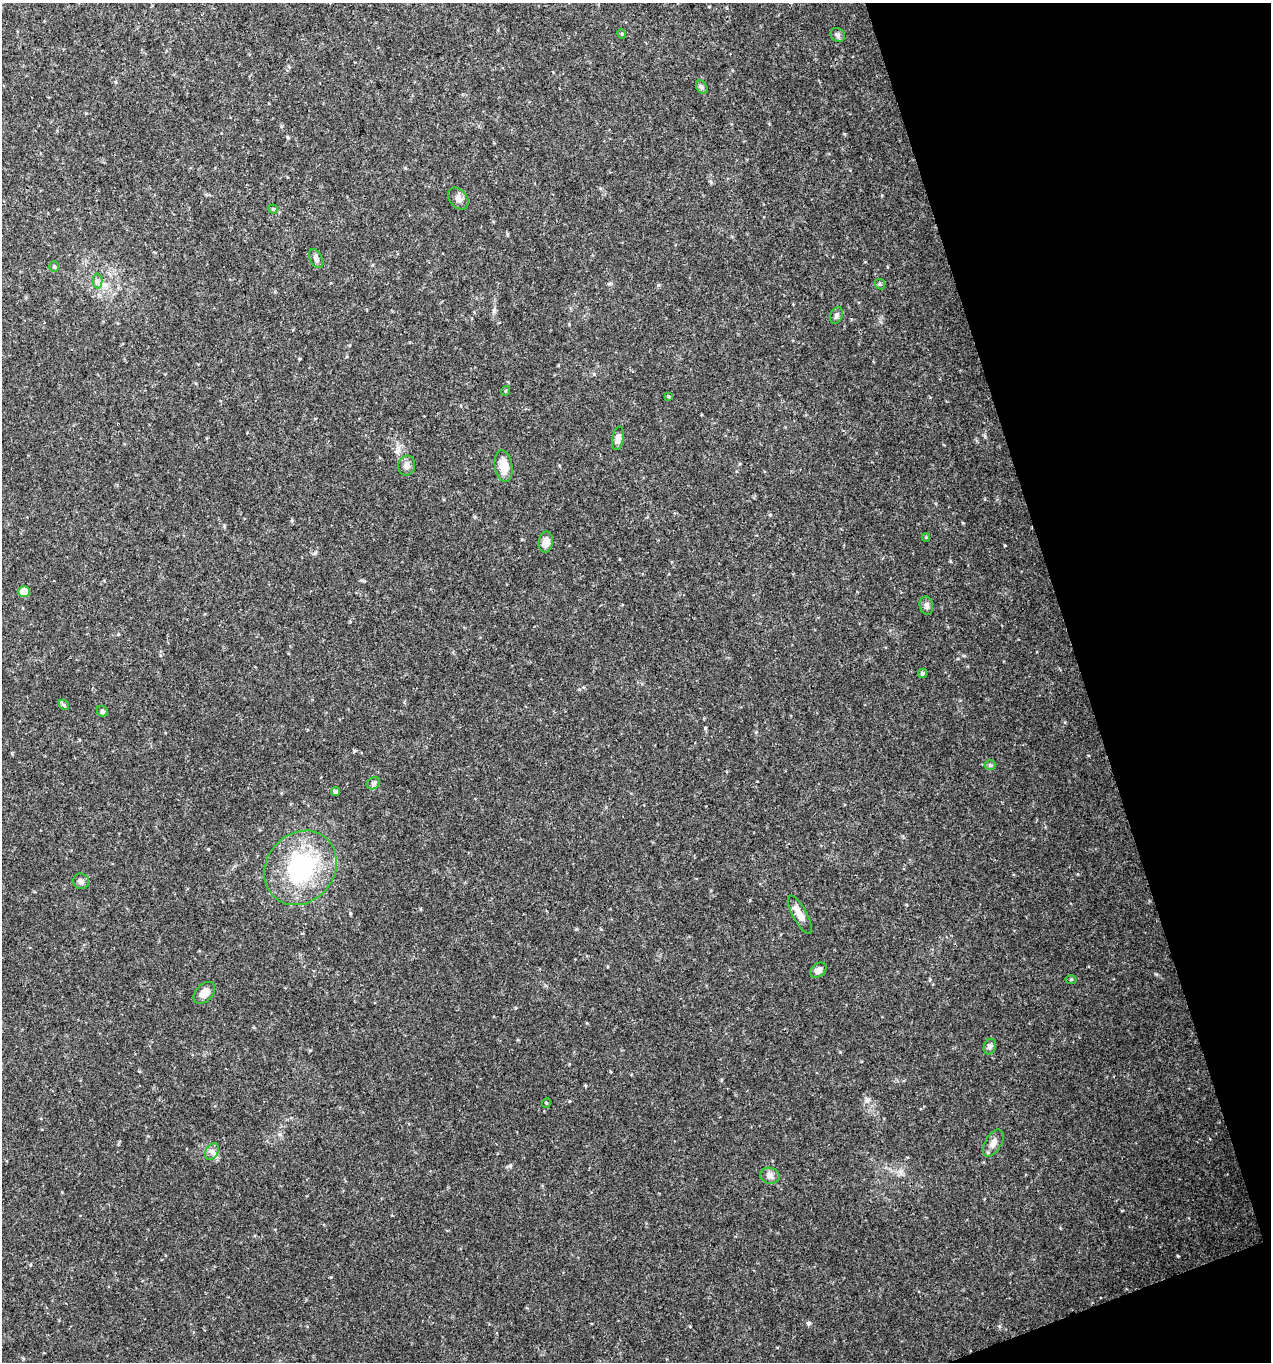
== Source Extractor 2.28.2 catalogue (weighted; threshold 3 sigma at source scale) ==
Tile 12 of 4 x 4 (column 4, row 3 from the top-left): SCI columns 3933-5201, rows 1362-2721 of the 5274 x 5444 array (HDU 1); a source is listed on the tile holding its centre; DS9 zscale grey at full resolution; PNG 1273 x 1364 px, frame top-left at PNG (2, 3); each listed source drawn as its Kron ellipse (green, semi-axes under 4 px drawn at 4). Shown black and unused: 16% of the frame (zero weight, under 3 of 4 exposures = <1% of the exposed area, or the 3 px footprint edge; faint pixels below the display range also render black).
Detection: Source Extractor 2.28.2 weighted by HDU 2 'WHT'; one run over the whole footprint, this tile lists its part. Background 0.0305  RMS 0.0038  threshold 0.0171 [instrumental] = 3 sigma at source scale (4.5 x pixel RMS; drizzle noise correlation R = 1.50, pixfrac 1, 0.0396/0.0396 arcsec/px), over >= 5 px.
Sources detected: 36; all 36 listed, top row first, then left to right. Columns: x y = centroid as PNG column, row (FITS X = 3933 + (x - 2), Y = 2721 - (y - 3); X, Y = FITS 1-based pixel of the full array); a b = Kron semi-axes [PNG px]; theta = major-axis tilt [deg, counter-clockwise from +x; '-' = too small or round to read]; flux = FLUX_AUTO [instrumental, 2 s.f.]
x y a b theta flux
622 34 5 3 - 0.35
838 35 8 6 -36 0.93
702 87 7 5 -60 0.76
458 199 12 8 -51 1.8
273 209 4 4 - 0.47
316 259 10 6 -63 1.4
54 267 5 4 - 0.5
97 281 7 5 -89 0.95
880 284 6 4 -45 0.57
837 315 9 6 67 1.1
505 391 5 3 - 0.31
668 396 4 3 - 0.37
618 438 12 5 78 1.8
407 466 10 8 78 1.9
504 466 16 8 -80 5.5
926 537 4 4 - 0.4
546 542 10 7 83 2.3
24 592 5 5 - 6.4
926 606 9 6 -77 1.2
923 673 5 4 - 0.6
64 705 6 4 -46 0.55
102 711 6 5 - 0.88
990 765 5 5 - 0.57
373 783 7 5 34 0.88
335 791 4 4 - 0.83
300 868 39 34 50 44
81 881 8 7 - 1.4
800 915 21 7 -61 3.8
818 970 9 6 37 2.1
1071 979 5 3 - 0.4
204 993 13 8 46 3.5
990 1047 8 6 71 0.98
546 1103 5 3 - 0.33
993 1143 15 8 59 2.4
212 1152 9 6 63 1.4
770 1176 10 8 -11 1.7
Unlisted compact peaks at least as high as the median listed source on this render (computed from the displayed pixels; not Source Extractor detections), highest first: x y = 808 1323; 1156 974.